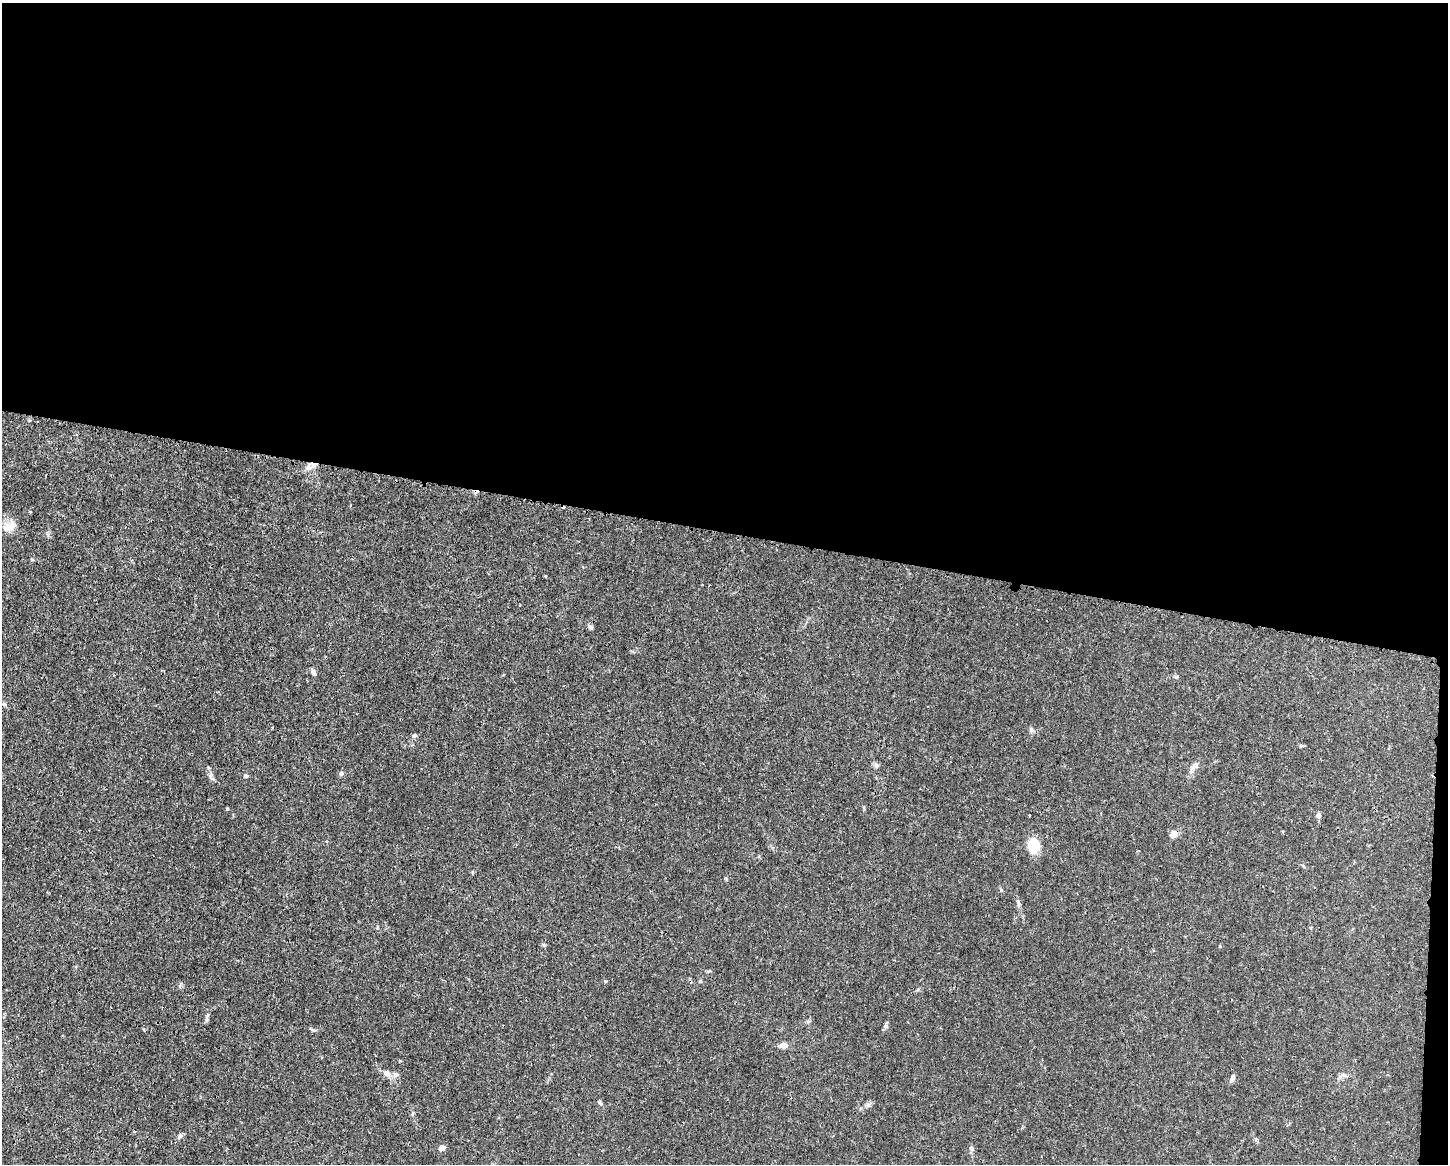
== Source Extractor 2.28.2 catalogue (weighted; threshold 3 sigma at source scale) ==
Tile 3 of 3 x 4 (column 3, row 1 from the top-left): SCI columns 2999-4444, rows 3491-4652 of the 4663 x 4660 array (HDU 1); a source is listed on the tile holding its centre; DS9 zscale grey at full resolution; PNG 1450 x 1166 px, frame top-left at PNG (2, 3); no overlay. Shown black and unused: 46% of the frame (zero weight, under 3 of 4 exposures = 1% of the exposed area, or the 3 px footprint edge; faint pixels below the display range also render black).
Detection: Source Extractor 2.28.2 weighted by HDU 2 'WHT'; one run over the whole footprint, this tile lists its part. Background 0.0155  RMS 0.0022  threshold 0.01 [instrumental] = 3 sigma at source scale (4.5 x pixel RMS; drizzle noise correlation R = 1.50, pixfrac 1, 0.05/0.05 arcsec/px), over >= 5 px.
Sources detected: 32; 1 cosmic-ray / hot-pixel residue — not listed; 2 inside a brighter listed object's ellipse — not listed separately; the other 29 listed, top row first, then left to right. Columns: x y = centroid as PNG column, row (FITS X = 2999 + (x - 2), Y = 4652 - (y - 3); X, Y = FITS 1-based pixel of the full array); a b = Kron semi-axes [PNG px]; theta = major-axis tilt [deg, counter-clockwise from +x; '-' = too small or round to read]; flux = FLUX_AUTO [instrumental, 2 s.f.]
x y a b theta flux
308 468 9 7 14 1.1
6 529 16 9 61 2
591 627 7 4 -71 0.38
313 672 7 5 -72 0.79
4 704 6 4 -18 0.3
1031 729 8 5 -65 0.47
414 736 6 4 29 0.33
1301 746 6 4 -18 0.28
876 765 8 6 -87 0.51
1195 766 14 7 41 1.1
341 774 6 5 - 0.42
211 775 7 4 71 0.42
246 776 6 5 - 0.41
227 809 4 4 - 0.2
1319 815 6 5 - 0.65
1282 831 4 3 - 0.19
1174 834 7 6 - 1.7
1034 845 10 8 88 9
1001 890 5 5 - 0.29
208 1015 9 4 71 0.49
886 1026 7 4 89 0.41
783 1045 9 7 10 1.1
387 1073 11 7 -32 1.1
1343 1075 8 6 0 0.67
1232 1078 8 4 73 0.78
600 1103 7 4 -45 0.33
180 1136 7 6 - 0.52
442 1148 7 6 - 0.94
971 1148 6 5 - 0.45
Overlapping masked pixels (flux is a lower limit): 1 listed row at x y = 1174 834
Unlisted compact peaks at least as high as the median listed source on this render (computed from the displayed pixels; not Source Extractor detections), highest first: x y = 313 1030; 605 981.